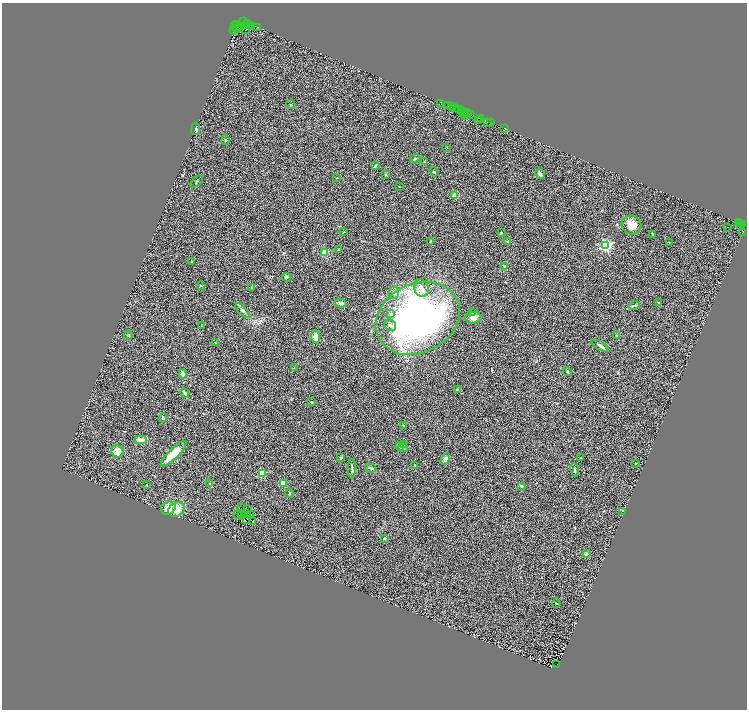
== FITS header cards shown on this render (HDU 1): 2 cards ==
NAXIS1  =                 1490
NAXIS2  =                 1415

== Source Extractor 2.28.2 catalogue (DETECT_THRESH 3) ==
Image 1490 x 1415 px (HDU 1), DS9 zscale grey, zoomed out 1/2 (1 PNG px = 2 x 2 image px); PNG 749 x 712 px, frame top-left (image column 2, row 1414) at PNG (2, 3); each listed source drawn as its Kron ellipse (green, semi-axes under 4 px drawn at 4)
Background 0.676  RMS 0.23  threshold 0.703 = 3 sigma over >= 5 px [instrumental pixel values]
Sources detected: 165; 42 cannot appear on this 1/2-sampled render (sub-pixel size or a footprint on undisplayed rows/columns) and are neither listed nor drawn; the other 123 listed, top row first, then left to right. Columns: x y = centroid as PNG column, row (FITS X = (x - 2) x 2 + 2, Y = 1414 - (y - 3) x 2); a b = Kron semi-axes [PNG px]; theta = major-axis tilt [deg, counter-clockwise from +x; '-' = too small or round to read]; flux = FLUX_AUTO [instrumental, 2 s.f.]
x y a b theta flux
244 22 2 1 - 97
247 23 2 1 - 170
236 25 3 1 - 430
249 25 3 2 - 400
239 26 2 1 - 550
235 27 2 1 - 460
241 27 4 2 - 300
252 27 4 3 - 1100
258 27 2 1 - 48
238 29 2 1 - 65
246 30 2 1 - 87
234 31 4 1 - 190
291 104 4 2 - 28
441 104 2 1 - 48
448 105 3 2 - 69
452 107 3 2 - 690
454 108 2 1 - 360
457 109 2 2 - 77
458 110 2 1 - 270
461 111 2 2 - 260
465 112 2 1 - 110
463 113 3 2 - 260
467 115 5 2 - 280
471 115 2 1 - 58
480 118 4 1 - 90
479 120 3 1 - 56
487 122 2 1 - 190
491 123 2 1 - 75
504 128 2 1 - 140
196 129 6 3 82 83
225 140 5 3 - 43
447 148 2 1 - 13
415 158 5 3 - 44
424 161 3 2 - 25
375 166 3 2 - 62
434 172 5 2 - 31
540 174 5 3 - 150
385 175 3 2 - 28
337 178 2 2 - 27
197 181 8 2 43 47
399 187 2 1 - 20
455 196 2 2 - 840
738 222 2 2 - 200
741 223 2 1 - 79
631 225 10 9 - 560
743 225 3 2 - 33
728 227 2 1 - 15
344 232 3 2 - 20
501 233 3 3 - 35
742 233 2 1 - 27
653 234 3 2 - 26
431 242 3 3 - 100
508 242 3 3 - 130
669 242 2 2 - 22
606 246 4 3 - 6500
339 250 3 2 - 38
325 252 3 3 - 1400
191 261 3 2 - 39
504 266 4 2 - 37
286 277 4 3 - 53
201 286 4 3 - 53
251 288 3 3 - 24
421 288 9 7 -67 260
394 292 6 5 - 98
658 302 4 2 - 30
341 303 6 4 -12 150
634 305 6 3 19 59
243 311 9 4 -46 120
473 312 4 3 - 45
391 314 3 3 - 230
418 318 44 34 27 17000
473 318 8 6 -1 280
390 325 6 5 - 140
202 326 2 2 - 15
128 335 5 3 - 35
616 335 3 2 - 29
316 337 7 4 -84 300
215 342 3 2 - 18
600 346 10 3 -31 130
294 368 4 2 - 28
567 371 4 3 - 56
183 374 4 4 - 180
458 389 4 3 - 75
185 393 5 3 - 140
311 402 2 2 - 38
163 418 4 3 - 42
404 426 2 2 - 95
141 440 6 3 2 340
403 444 2 2 - 88
400 447 4 4 - 71
403 448 5 3 - 250
117 452 6 6 - 340
174 454 17 5 44 850
341 458 2 2 - 200
581 458 3 2 - 26
445 459 6 4 61 200
636 463 2 1 - 19
415 465 3 2 - 27
352 468 9 3 89 98
371 468 5 3 - 73
575 470 7 3 -81 59
263 474 3 3 - 1600
210 483 2 2 - 26
283 483 4 3 - 380
146 485 2 2 - 21
521 486 2 2 - 180
289 494 4 3 - 53
168 508 7 6 - 430
242 508 2 1 - 7.8
248 509 2 1 - 49
176 510 9 7 29 770
623 511 3 2 - 24
238 514 2 1 - 19
242 514 2 1 - 14
247 514 3 2 - 1.1
251 515 2 1 - 38
241 516 2 1 - 14
247 520 2 1 - 14
252 522 2 1 - 57
385 538 3 3 - 48
586 554 3 3 - 78
556 603 4 2 - 27
557 665 3 1 - 74
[42 sub-pixel or undisplayed-footprint detections neither listed nor drawn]